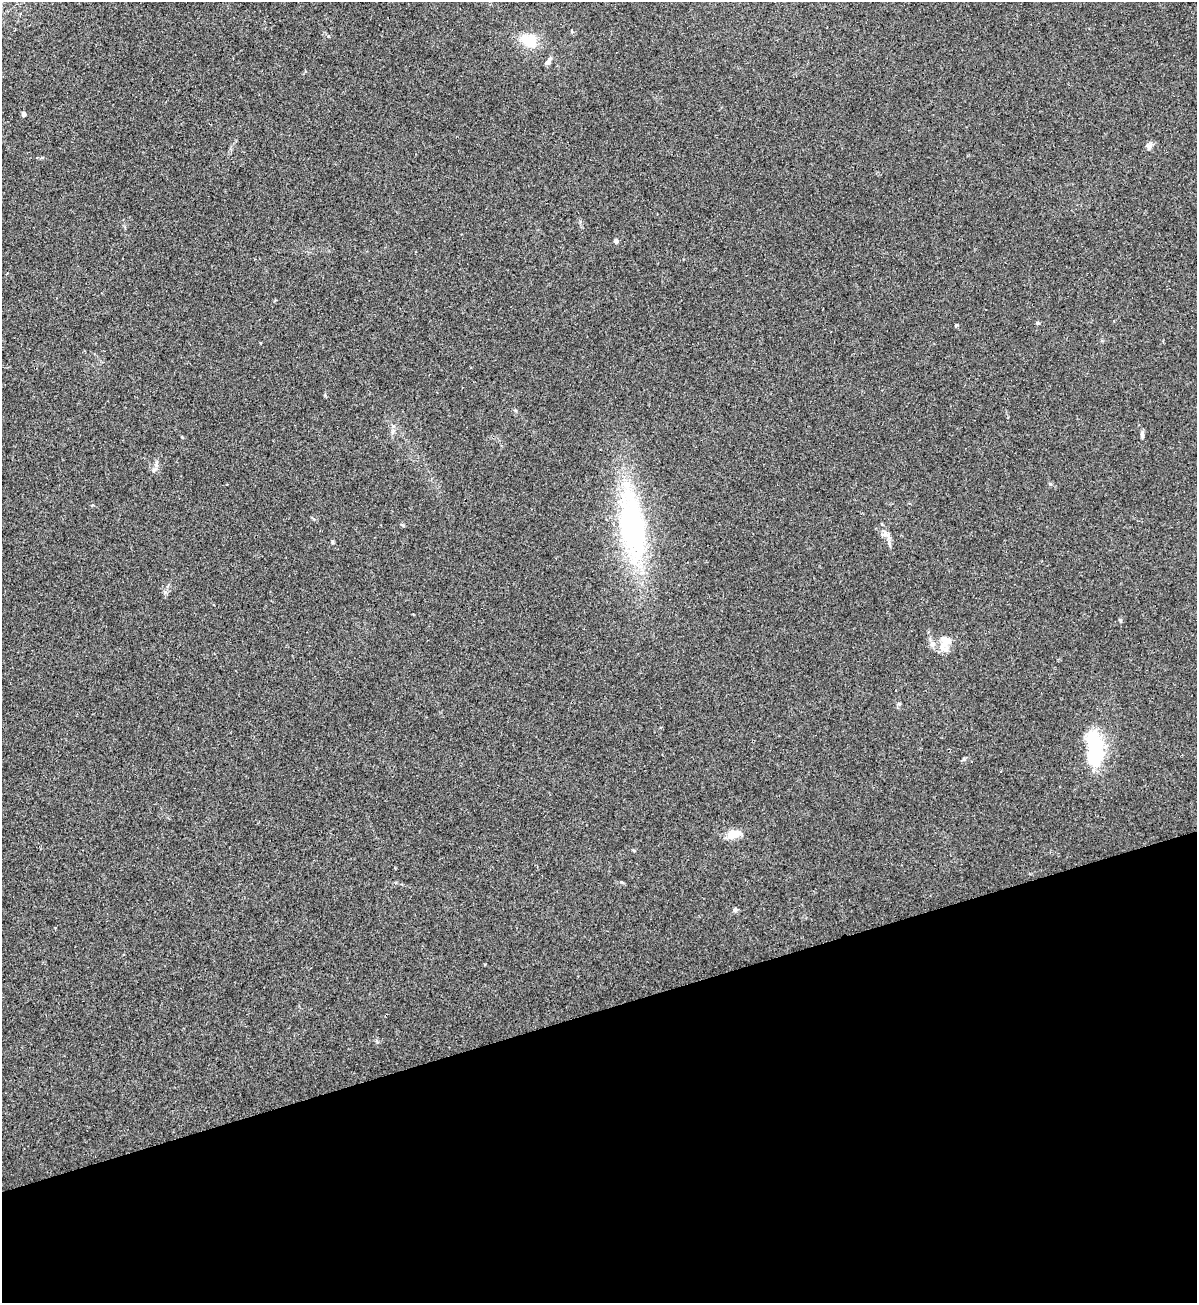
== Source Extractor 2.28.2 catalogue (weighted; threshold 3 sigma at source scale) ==
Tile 14 of 4 x 4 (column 2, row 4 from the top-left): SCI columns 1495-2689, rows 11-1311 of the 5258 x 5228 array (HDU 1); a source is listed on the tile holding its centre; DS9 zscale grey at full resolution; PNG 1199 x 1305 px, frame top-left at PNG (2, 2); no overlay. Shown black and unused: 22% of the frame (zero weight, under 2 of 3 exposures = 2% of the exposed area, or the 3 px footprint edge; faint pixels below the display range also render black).
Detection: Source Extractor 2.28.2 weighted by HDU 2 'WHT'; one run over the whole footprint, this tile lists its part. Background 0.0154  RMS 0.0063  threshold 0.0285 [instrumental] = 3 sigma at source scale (4.5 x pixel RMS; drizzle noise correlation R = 1.50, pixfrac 1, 0.05/0.05 arcsec/px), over >= 5 px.
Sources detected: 20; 1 inside a brighter object's white glare — not listed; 2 inside a brighter listed object's ellipse — not listed separately; the other 17 listed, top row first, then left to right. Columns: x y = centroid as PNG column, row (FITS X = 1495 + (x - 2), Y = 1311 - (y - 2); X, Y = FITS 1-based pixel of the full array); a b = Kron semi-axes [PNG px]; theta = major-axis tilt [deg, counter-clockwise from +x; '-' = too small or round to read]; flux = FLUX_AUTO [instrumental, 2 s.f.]
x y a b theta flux
528 40 18 12 -18 15
548 61 13 5 51 2.1
23 114 4 4 - 3.6
1149 146 9 8 - 2.1
616 241 4 4 - 3.6
1038 323 5 4 - 0.81
956 325 4 3 - 0.6
1142 434 8 4 84 1.5
154 470 7 5 43 1.7
636 525 127 26 -79 110
887 535 17 8 -49 4.3
332 542 6 3 -90 0.79
1120 620 6 4 -72 0.75
945 642 21 13 67 9.4
1094 746 30 13 -77 59
734 834 17 11 13 7.6
735 910 6 6 - 1.3
Unlisted compact peaks at least as high as the median listed source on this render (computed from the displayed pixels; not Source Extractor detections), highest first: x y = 964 759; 1050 484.